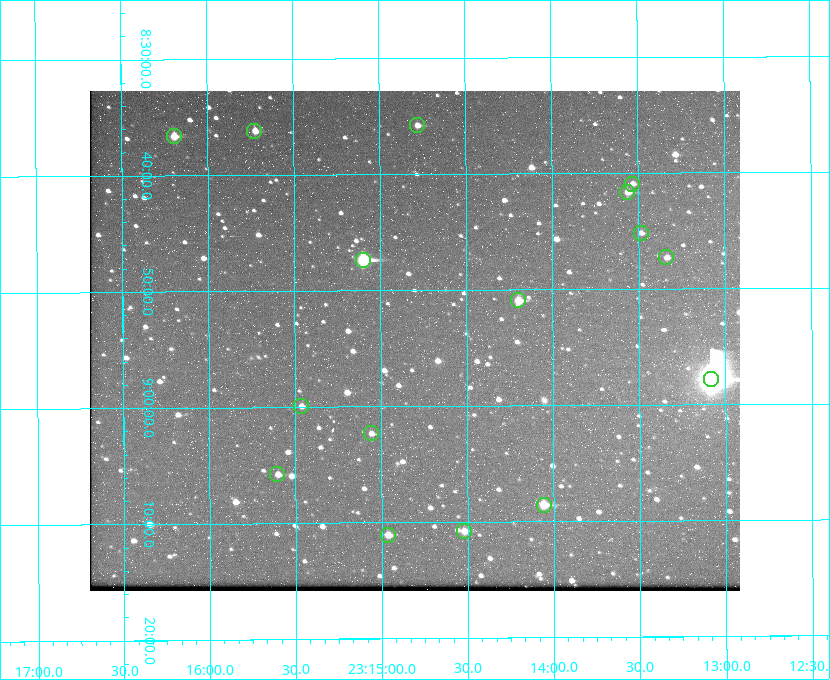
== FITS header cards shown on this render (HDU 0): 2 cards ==
NAXIS1  =                  650 / Width of table row in bytes
NAXIS2  =                  500 / Number of rows in table

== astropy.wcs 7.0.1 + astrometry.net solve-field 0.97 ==
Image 650 x 500 px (HDU 0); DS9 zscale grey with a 90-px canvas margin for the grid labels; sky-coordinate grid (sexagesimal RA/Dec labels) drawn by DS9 from the SOLVED WCS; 16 Tycho-2 reference stars matched to detected sources circled (green)
Header WCS: none
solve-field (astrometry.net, Tycho-2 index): SOLVED blind (the file carries no WCS)
Solved WCS: RA---TAN-SIP/DEC--TAN-SIP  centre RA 23:14:48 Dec +08:54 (348.70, +8.91 deg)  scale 5.17 arcsec/px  FOV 56.0' x 43.1'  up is -180 deg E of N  parity flipped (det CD > 0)
(file carries no celestial WCS; the grid is the blind solution)
Tycho-2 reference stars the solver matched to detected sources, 16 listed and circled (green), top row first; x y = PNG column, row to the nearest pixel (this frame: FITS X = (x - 90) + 1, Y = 500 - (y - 91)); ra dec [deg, ICRS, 3 dp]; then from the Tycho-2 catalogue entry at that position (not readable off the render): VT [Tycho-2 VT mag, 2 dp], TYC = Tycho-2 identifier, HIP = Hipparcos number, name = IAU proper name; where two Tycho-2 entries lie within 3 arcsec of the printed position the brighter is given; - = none
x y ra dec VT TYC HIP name
417 125 348.695 +8.597 11.30 1161-1571-1 - -
254 131 348.931 +8.603 11.18 1161-1110-1 - -
174 136 349.048 +8.610 11.72 1161-1223-1 - -
632 184 348.383 +8.682 11.92 1161-890-1 - -
627 192 348.391 +8.694 11.47 1161-728-1 - -
641 233 348.371 +8.753 12.36 1161-1249-1 - -
666 257 348.335 +8.788 11.88 1161-938-1 - -
363 260 348.775 +8.789 8.97 1161-884-1 114784 -
518 300 348.550 +8.849 10.80 1161-574-1 - -
711 379 348.271 +8.963 6.92 1161-1161-1 114608 -
301 406 348.866 +8.999 11.82 1161-694-1 - -
371 433 348.765 +9.039 11.87 1161-1547-1 - -
277 474 348.901 +9.097 11.97 1161-534-1 - -
544 505 348.514 +9.143 10.38 1161-1071-1 - -
464 531 348.631 +9.180 11.26 1161-1559-1 - -
388 535 348.741 +9.184 11.62 1161-452-1 - -